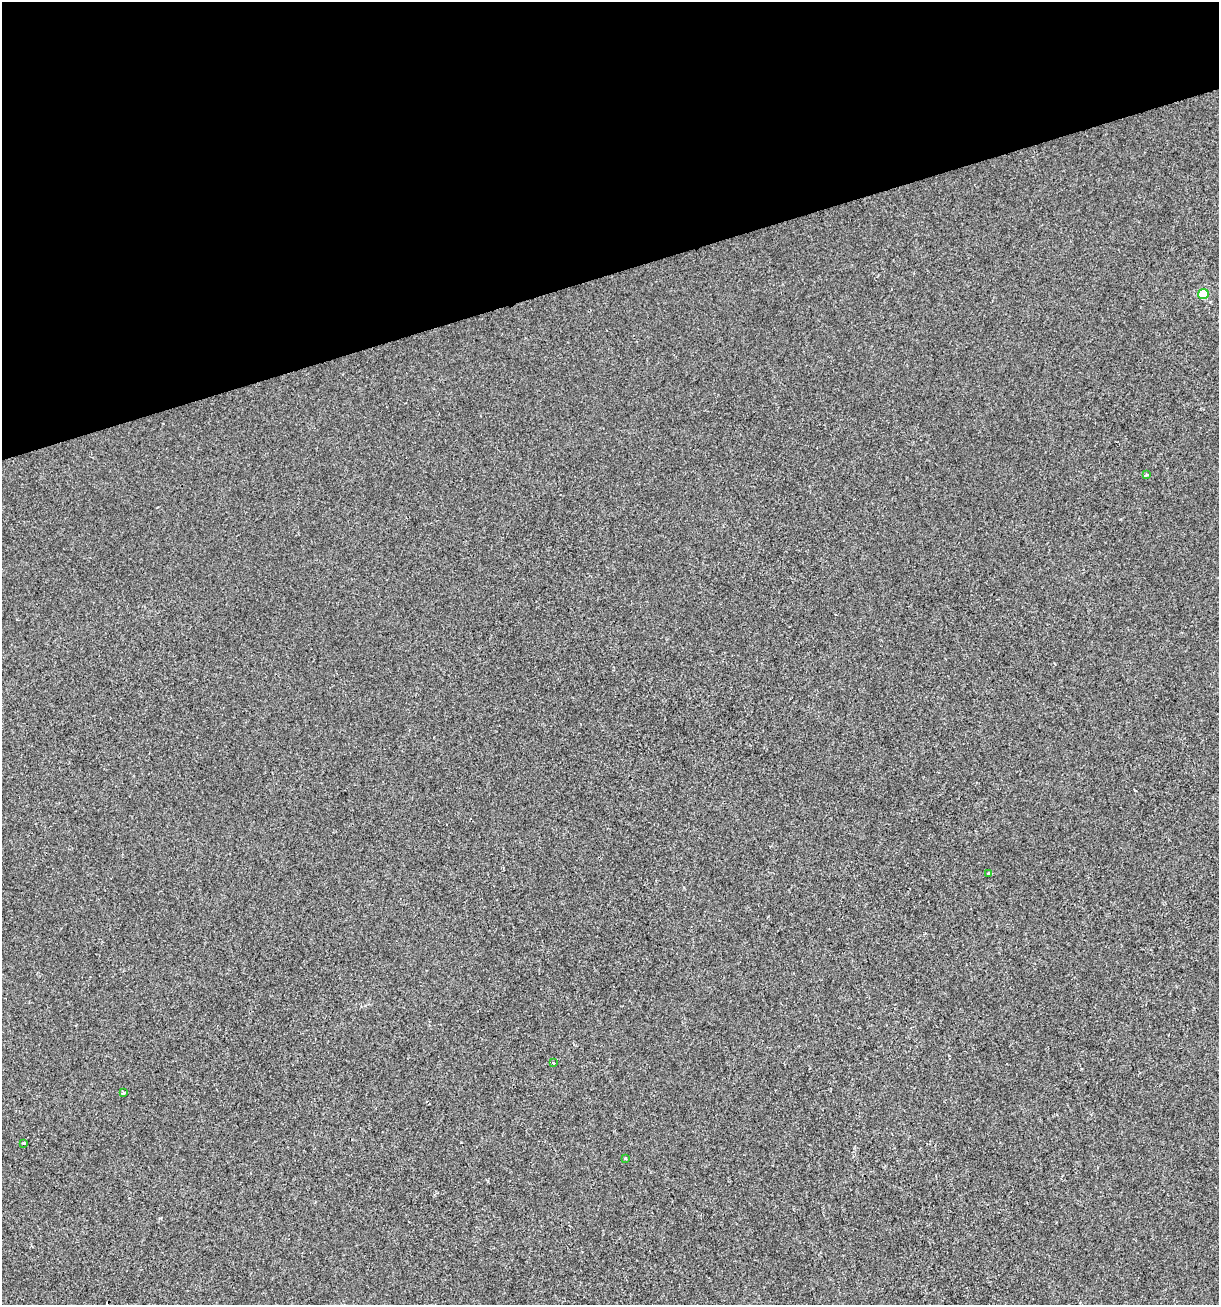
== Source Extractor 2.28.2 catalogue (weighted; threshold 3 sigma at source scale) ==
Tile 3 of 4 x 4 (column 3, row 1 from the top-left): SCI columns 2535-3751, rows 3909-5211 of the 5017 x 5211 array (HDU 1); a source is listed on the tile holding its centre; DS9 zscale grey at full resolution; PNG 1221 x 1307 px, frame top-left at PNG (2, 2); each listed source drawn as its Kron ellipse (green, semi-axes under 4 px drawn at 4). Shown black and unused: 21% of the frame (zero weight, under 2 of 3 exposures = <1% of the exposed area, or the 3 px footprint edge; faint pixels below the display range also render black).
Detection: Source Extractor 2.28.2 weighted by HDU 2 'WHT'; one run over the whole footprint, this tile lists its part. Background -6.11e-04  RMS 0.0042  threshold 0.0187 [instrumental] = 3 sigma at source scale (4.5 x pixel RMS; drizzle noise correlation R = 1.50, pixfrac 1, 0.0396/0.0396 arcsec/px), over >= 5 px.
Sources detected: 8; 1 cosmic-ray / hot-pixel residue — neither listed nor drawn; the other 7 listed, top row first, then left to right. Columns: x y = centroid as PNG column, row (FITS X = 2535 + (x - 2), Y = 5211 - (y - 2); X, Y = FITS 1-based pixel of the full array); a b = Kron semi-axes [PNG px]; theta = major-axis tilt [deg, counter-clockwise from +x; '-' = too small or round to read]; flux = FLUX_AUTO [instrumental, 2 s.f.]
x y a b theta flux
1203 294 5 5 - 13
1146 475 4 4 - 0.56
989 874 4 3 - 1.2
554 1063 3 3 - 1.6
123 1093 4 3 - 2.7
24 1143 3 3 - 0.69
625 1158 3 3 - 0.54